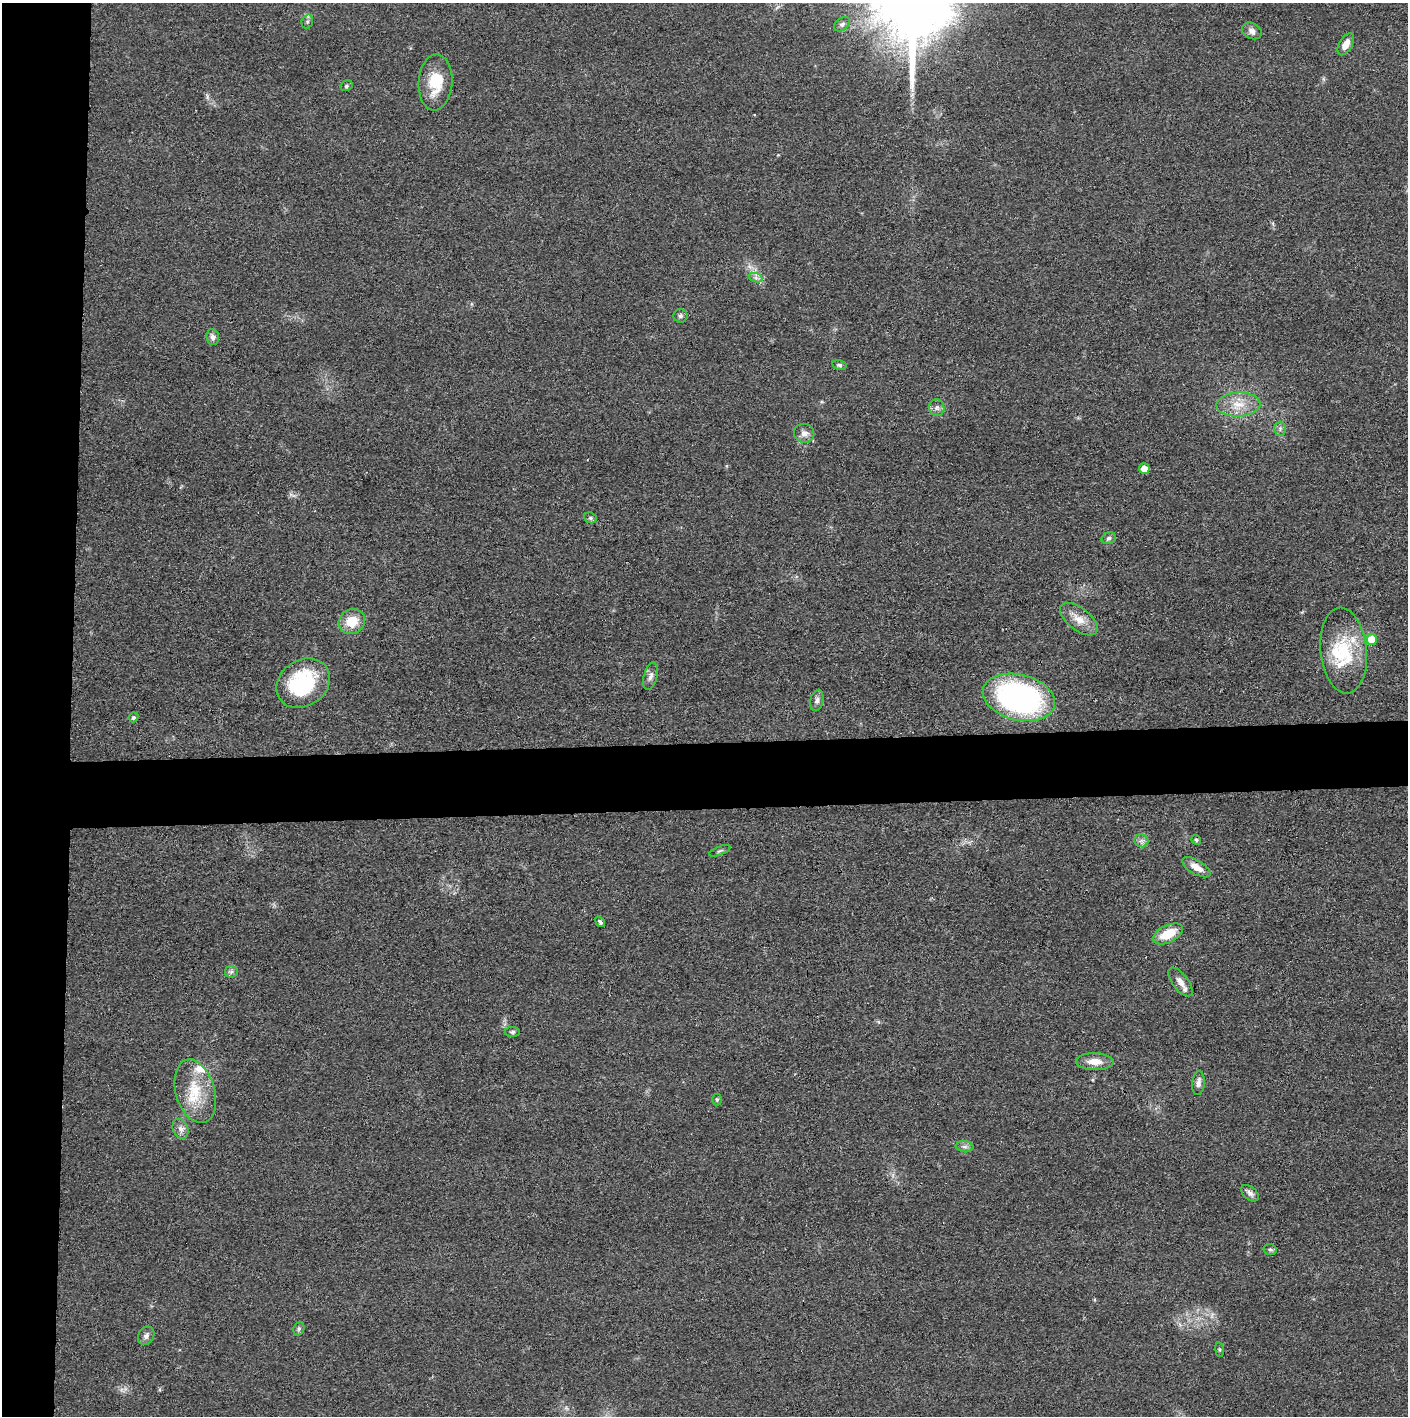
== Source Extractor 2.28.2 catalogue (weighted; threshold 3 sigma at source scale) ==
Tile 4 of 3 x 3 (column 1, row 2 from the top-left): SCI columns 6-1411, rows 1421-2834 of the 4228 x 4255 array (HDU 1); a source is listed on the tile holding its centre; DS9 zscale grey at full resolution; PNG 1410 x 1418 px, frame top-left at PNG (2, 3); each listed source drawn as its Kron ellipse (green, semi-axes under 4 px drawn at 4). Shown black and unused: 9% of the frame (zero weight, under 3 of 4 exposures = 1% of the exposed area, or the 3 px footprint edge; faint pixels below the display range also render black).
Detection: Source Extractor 2.28.2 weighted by HDU 2 'WHT'; one run over the whole footprint, this tile lists its part. Background 0.0512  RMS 0.0064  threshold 0.0289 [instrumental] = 3 sigma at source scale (4.5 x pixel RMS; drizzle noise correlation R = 1.50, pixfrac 1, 0.05/0.05 arcsec/px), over >= 5 px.
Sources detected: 51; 5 inside a brighter listed object's ellipse — not listed separately; the other 46 listed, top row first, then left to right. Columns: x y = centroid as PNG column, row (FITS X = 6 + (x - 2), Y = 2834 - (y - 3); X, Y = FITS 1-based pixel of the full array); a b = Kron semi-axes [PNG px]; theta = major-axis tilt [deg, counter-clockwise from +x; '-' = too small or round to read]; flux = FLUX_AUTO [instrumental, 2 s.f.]
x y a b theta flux
307 21 7 5 70 1.6
842 24 9 6 37 1.8
1252 31 10 7 -28 2.9
1346 44 12 6 60 6
435 82 28 17 86 21
346 86 6 5 - 1.1
756 278 7 4 -18 1.8
680 316 7 7 - 1.6
213 337 8 6 -83 2.9
839 365 7 5 -14 1.4
1238 405 22 12 3 12
937 408 8 7 - 2.5
1280 429 7 5 89 1.8
804 433 10 9 - 3.9
1144 468 5 5 - 6.8
590 518 6 5 - 1.3
1109 538 7 5 17 1.7
1079 619 22 11 -38 8.7
352 621 13 12 - 13
1371 639 5 5 - 12
1344 651 43 23 -84 35
651 676 14 6 75 3.2
303 683 28 23 33 51
1019 697 37 23 -14 170
817 700 11 6 77 2.5
133 717 5 4 - 1.5
1196 840 5 4 - 1.2
1141 841 7 6 - 2.2
720 851 11 3 21 1.1
1196 867 16 7 -31 6.2
600 922 6 4 -52 1.4
1168 934 16 8 25 15
231 972 6 6 - 1.5
1180 982 17 8 -52 5.5
512 1032 7 5 0 1.3
1095 1062 19 8 -1 7.4
1198 1083 12 6 85 3.4
195 1091 33 19 -74 24
717 1100 6 5 - 0.98
180 1129 10 7 -68 3.3
965 1147 9 5 -5 2.1
1250 1193 10 6 -41 2.5
1270 1249 6 5 - 1.3
299 1329 7 5 69 1.2
146 1336 10 7 58 2.7
1219 1350 7 4 -82 0.89